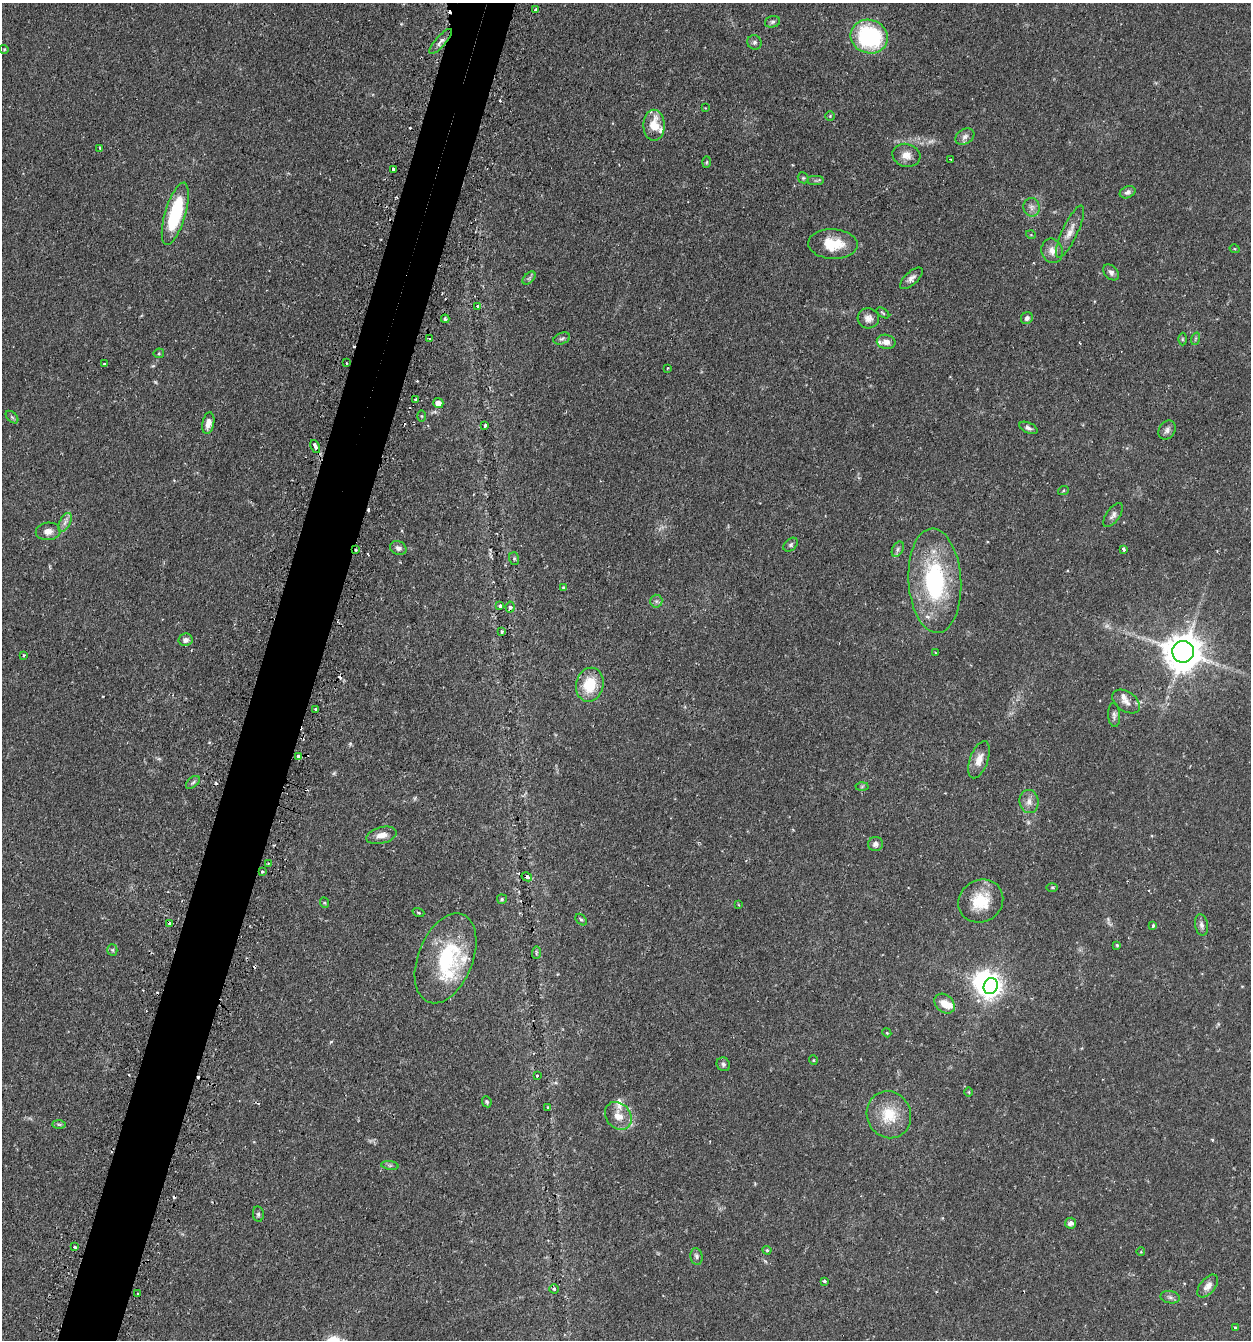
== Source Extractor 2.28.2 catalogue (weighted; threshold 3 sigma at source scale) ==
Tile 7 of 4 x 4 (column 3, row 2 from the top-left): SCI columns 2659-3907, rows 2713-4050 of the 5447 x 5425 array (HDU 1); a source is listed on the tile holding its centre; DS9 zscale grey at full resolution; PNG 1253 x 1342 px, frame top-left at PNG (2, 3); each listed source drawn as its Kron ellipse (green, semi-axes under 4 px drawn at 4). Shown black and unused: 5% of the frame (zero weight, under 2 of 3 exposures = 4% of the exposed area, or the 3 px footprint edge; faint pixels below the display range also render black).
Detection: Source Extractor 2.28.2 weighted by HDU 2 'WHT'; one run over the whole footprint, this tile lists its part. Background 0.0992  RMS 0.0055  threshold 0.0249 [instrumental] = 3 sigma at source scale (4.5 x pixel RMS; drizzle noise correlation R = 1.50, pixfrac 1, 0.05/0.05 arcsec/px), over >= 5 px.
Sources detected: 156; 4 too faint to see at this stretch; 1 inside a brighter object's white glare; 18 cosmic-ray / hot-pixel residue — neither listed nor drawn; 9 inside a brighter listed object's ellipse — not listed separately; the other 124 listed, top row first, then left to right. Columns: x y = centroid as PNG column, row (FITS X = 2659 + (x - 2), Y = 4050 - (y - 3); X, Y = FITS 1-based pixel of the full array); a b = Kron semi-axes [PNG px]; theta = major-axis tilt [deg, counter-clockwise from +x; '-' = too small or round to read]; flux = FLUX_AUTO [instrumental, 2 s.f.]
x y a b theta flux
536 10 4 3 - 1.5
772 22 8 5 16 1.2
869 37 19 16 -19 62
441 41 16 5 48 2.4
754 42 7 7 - 1.4
4 49 4 4 - 0.52
705 108 2 2 - 0.37
830 116 5 5 - 0.6
654 125 15 10 -90 11
965 137 10 7 32 2.3
100 148 3 2 - 0.63
906 155 14 11 -14 5.1
951 160 3 2 - 0.5
707 162 6 3 88 0.58
393 169 4 3 - 1.2
803 178 6 5 - 0.77
816 181 8 4 0 1
1128 192 8 5 23 1.6
1031 207 9 8 - 2.5
175 214 32 10 74 39
1070 232 28 7 65 5.5
1031 235 5 3 - 0.44
833 244 25 15 -3 14
1235 249 5 4 - 0.59
1052 251 12 10 -70 4.3
1111 272 9 6 -47 1.8
529 278 8 4 45 1.1
911 278 14 6 42 2.6
478 306 4 3 - 3.6
883 313 7 3 -36 0.66
868 318 11 10 - 3.5
1027 318 6 5 - 1.8
445 319 4 4 - 0.89
429 338 3 2 - 0.39
562 339 8 5 21 1.3
1182 339 6 4 -90 0.62
1195 339 6 4 71 0.73
886 342 9 7 -11 3.6
159 353 5 5 - 0.68
347 363 3 2 - 0.34
104 364 3 2 - 0.38
668 368 4 2 - 0.41
415 399 3 3 - 1
438 403 5 5 - 4.6
421 416 5 3 - 0.54
12 417 7 4 -44 0.95
208 423 11 6 79 3.9
485 425 3 3 - 1.9
1028 428 10 5 -25 1.6
1167 430 10 8 57 2.2
315 446 7 4 -66 2.6
1063 491 5 3 - 0.65
1113 515 14 6 54 2.2
65 522 10 5 63 2.2
48 531 12 8 5 3.6
791 545 8 5 41 1.2
398 548 8 6 -27 2
898 549 8 5 62 1.3
1123 549 4 3 - 1.1
356 550 3 3 - 0.68
514 559 6 5 - 0.88
935 581 52 26 -87 62
564 588 4 3 - 1.1
656 601 6 6 - 1.2
500 606 4 3 - 1.7
510 607 5 4 - 2.1
502 631 3 3 - 1.9
185 640 7 6 - 2.2
1183 652 11 10 - 1400
936 653 3 2 - 0.41
24 655 3 3 - 0.6
590 685 17 13 77 16
1126 702 15 9 -35 3.9
315 709 3 2 - 0.74
1114 715 12 6 -87 1.8
298 756 4 3 - 3.7
979 760 19 9 70 5.7
193 782 8 5 41 1.1
862 787 6 4 2 0.79
1029 802 11 9 -84 3.5
381 835 15 8 15 4.8
875 844 7 7 - 2.1
268 864 4 3 - 0.6
262 871 3 2 - 0.68
527 877 5 4 - 2.7
1052 887 6 4 0 0.73
502 899 5 5 - 0.76
981 901 23 21 33 18
325 903 5 3 - 0.51
739 905 4 2 - 0.39
418 912 6 3 -19 0.75
581 920 6 4 -46 0.91
170 923 4 3 - 2.3
1153 925 3 3 - 2.3
1201 925 11 6 -78 2
1117 945 4 3 - 0.64
112 950 5 5 - 0.91
536 953 6 3 89 0.73
446 958 47 27 68 43
991 986 8 7 - 340
944 1004 11 8 -42 5.9
887 1033 4 3 - 0.5
813 1060 5 3 - 0.46
723 1064 7 6 - 1.3
537 1076 3 3 - 0.75
969 1092 5 3 - 0.47
487 1102 6 4 -65 0.94
547 1107 4 2 - 0.43
889 1115 24 22 -65 16
618 1116 15 12 -52 7.4
59 1124 7 4 -1 0.86
390 1165 9 4 -8 1.2
258 1214 8 5 -81 1.2
1071 1223 6 5 - 2
74 1247 3 3 - 1.3
767 1250 4 4 - 0.82
1141 1252 4 3 - 0.39
696 1257 8 6 -81 1.9
824 1281 3 3 - 0.92
1208 1286 13 7 51 3.5
554 1289 4 4 - 0.95
138 1293 3 2 - 0.5
1170 1297 10 6 -11 1.6
1235 1328 3 3 - 0.58
Overlapping masked pixels (flux is a lower limit): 5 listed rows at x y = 356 550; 510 607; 298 756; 527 877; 170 923